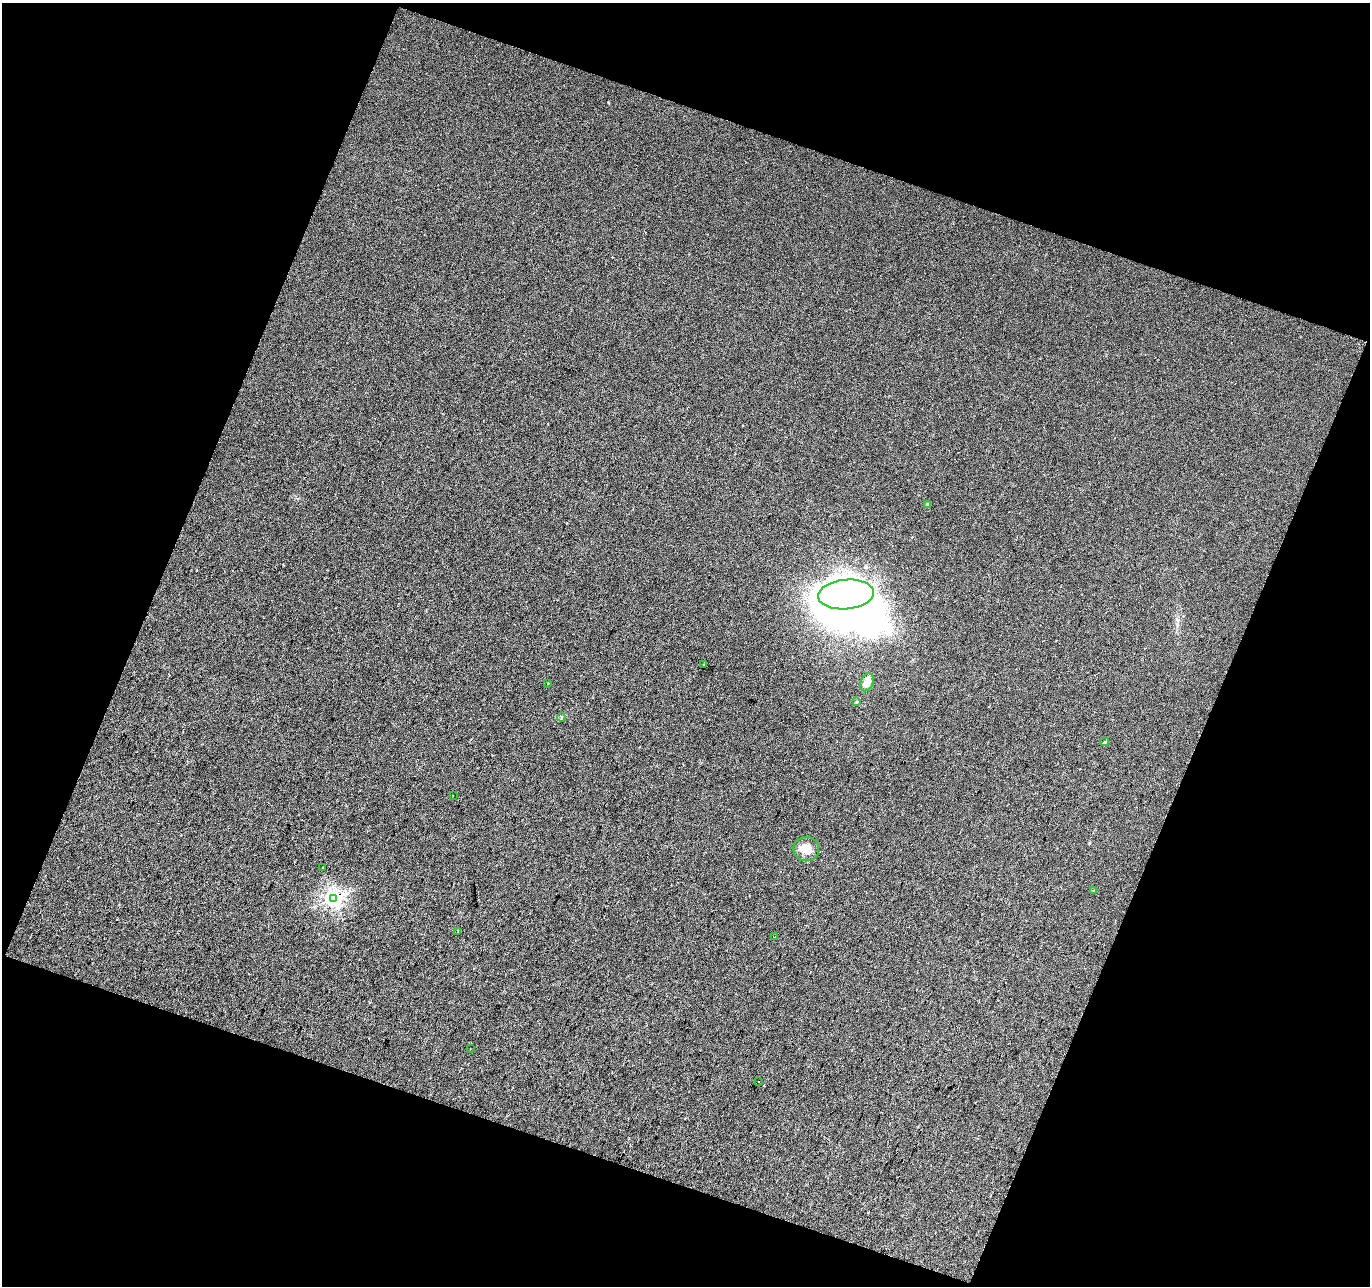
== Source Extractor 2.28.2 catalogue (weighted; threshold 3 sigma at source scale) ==
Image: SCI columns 1-2736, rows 126-2692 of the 2736 x 2801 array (HDU 1 of 3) = the unmasked area's bounding box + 8 px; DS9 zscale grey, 2 x 2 block average (1 PNG px = mean of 2 x 2 image px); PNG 1372 x 1288 px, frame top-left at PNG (2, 3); each listed source drawn as its Kron ellipse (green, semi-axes under 4 px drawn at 4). Shown black and unused: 41% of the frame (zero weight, under 2 of 3 exposures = <1% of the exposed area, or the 3 px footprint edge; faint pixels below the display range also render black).
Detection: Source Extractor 2.28.2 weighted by HDU 2 'WHT'. Background 0.0135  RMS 0.0088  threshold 0.0394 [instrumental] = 3 sigma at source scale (4.5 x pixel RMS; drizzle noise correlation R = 1.50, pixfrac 1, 0.0396/0.0396 arcsec/px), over >= 5 px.
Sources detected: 22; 3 inside a brighter object's white glare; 2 cosmic-ray / hot-pixel residue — neither listed nor drawn; the other 17 listed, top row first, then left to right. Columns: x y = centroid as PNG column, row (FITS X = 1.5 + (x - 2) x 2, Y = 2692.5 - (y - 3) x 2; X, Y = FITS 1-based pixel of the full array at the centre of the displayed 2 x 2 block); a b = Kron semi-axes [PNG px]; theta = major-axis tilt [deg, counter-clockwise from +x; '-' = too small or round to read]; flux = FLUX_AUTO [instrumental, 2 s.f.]
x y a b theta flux
927 505 2 2 - 6.7
846 594 28 14 5 1700
703 664 2 2 - 0.87
867 682 9 6 65 16
548 683 2 2 - 1.1
856 702 3 3 - 1.6
561 717 4 3 - 2.2
1105 742 4 2 - 2.4
453 795 2 2 - 2.4
806 849 13 12 - 26
323 867 2 2 - 1.1
1094 891 3 2 - 1.6
333 898 4 4 - 900
458 931 2 2 - 2
774 937 2 2 - 0.89
470 1049 2 2 - 1.1
759 1081 2 2 - 2
Diffuse or blended objects may show on this block-average render without a row.